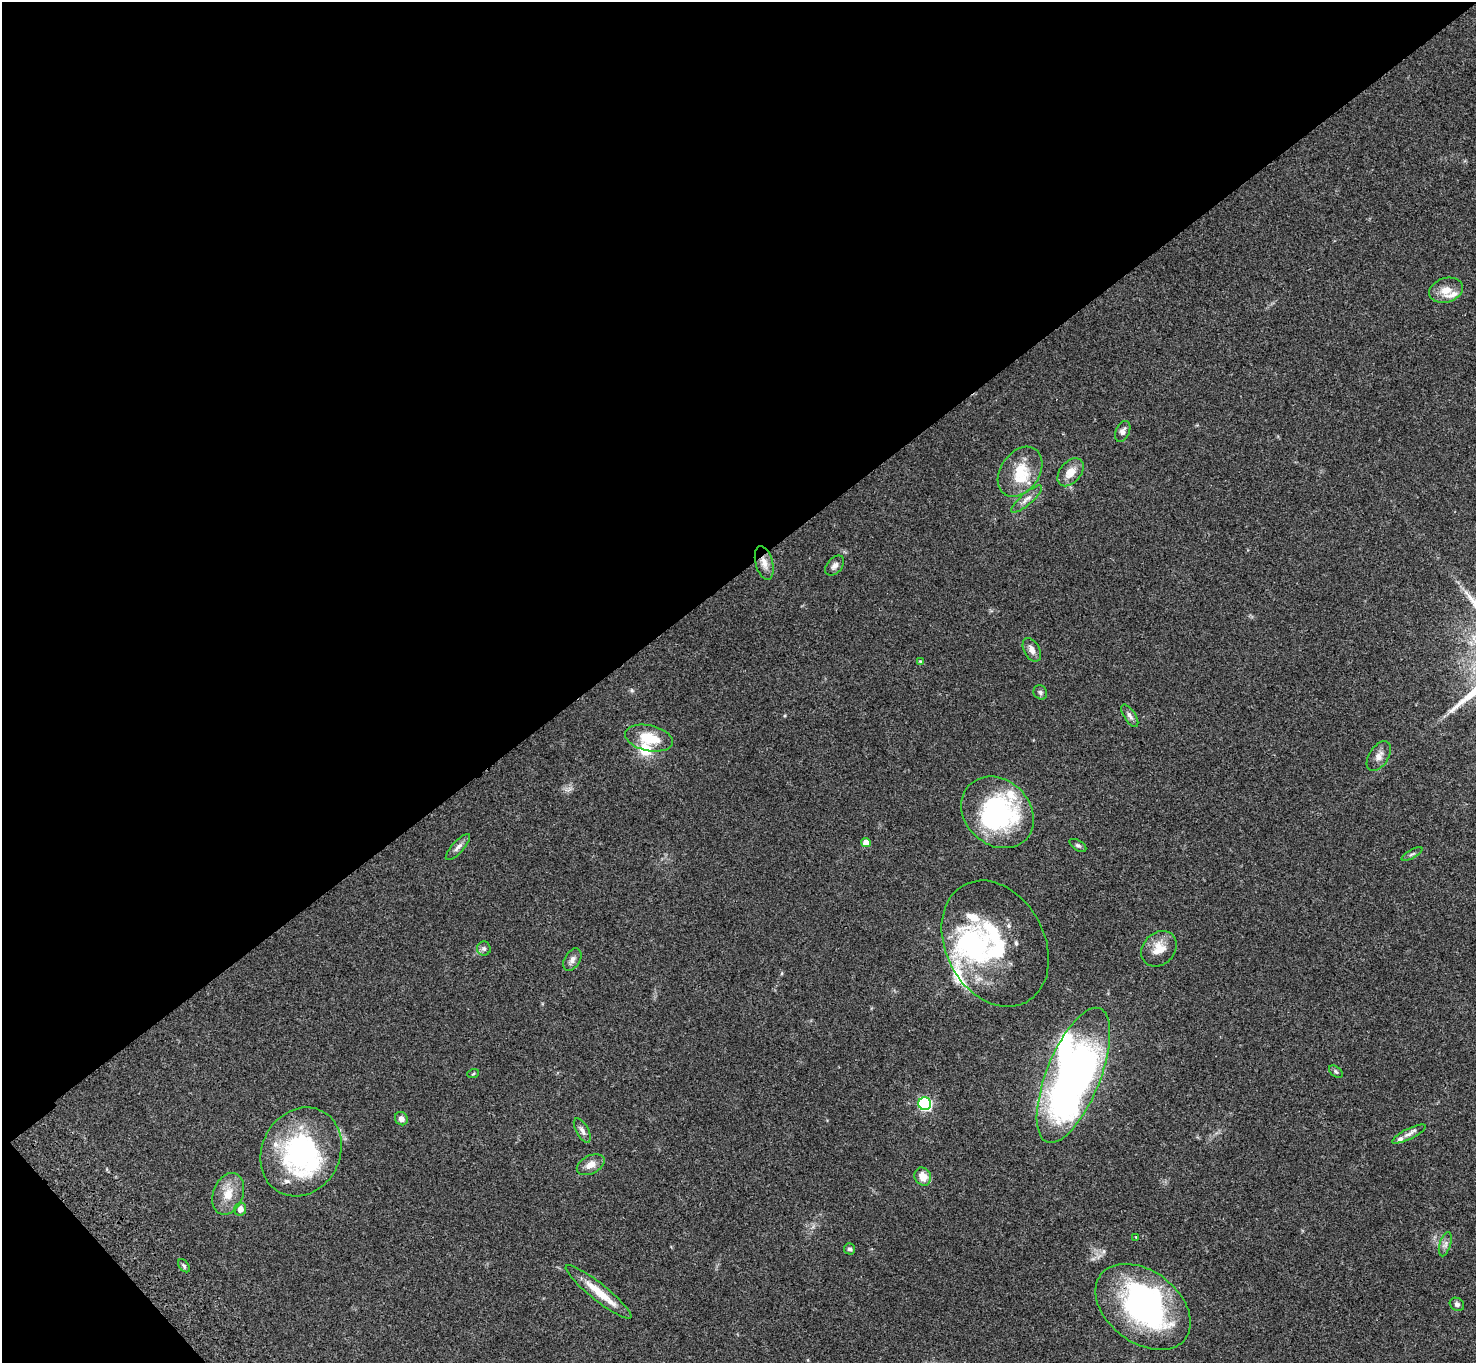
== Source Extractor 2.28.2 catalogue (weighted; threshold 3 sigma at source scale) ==
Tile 5 of 4 x 4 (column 1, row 2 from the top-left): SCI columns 104-1577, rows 3106-4466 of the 6099 x 6072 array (HDU 1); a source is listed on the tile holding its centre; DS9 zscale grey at full resolution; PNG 1478 x 1365 px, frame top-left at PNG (2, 2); each listed source drawn as its Kron ellipse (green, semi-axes under 4 px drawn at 4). Shown black and unused: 43% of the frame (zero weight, under 3 of 4 exposures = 6% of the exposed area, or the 3 px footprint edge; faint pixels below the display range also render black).
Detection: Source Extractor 2.28.2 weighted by HDU 2 'WHT'; one run over the whole footprint, this tile lists its part. Background 0.0459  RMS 0.0051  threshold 0.0231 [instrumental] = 3 sigma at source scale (4.5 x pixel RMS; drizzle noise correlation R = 1.50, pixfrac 1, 0.05/0.05 arcsec/px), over >= 5 px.
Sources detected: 56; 5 inside a brighter object's white glare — neither listed nor drawn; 10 inside a brighter listed object's ellipse — not listed separately; the other 41 listed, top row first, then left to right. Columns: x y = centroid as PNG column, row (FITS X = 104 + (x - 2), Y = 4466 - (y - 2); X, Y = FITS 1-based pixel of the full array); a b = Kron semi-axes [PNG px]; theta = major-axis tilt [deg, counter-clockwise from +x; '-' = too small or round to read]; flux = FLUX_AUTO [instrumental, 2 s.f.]
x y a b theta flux
1446 290 17 12 17 6.1
1123 431 11 7 65 2
1020 472 27 19 55 14
1070 472 16 10 50 6
1026 499 20 6 41 3.1
764 563 17 8 -75 4.2
835 566 11 7 50 2.2
1032 650 13 7 -61 2.8
920 661 3 3 - 0.36
1040 692 7 6 - 1.2
1130 716 13 5 -57 1.8
649 738 24 13 -12 14
1379 756 17 9 57 3.4
997 812 39 32 -43 66
866 843 5 4 - 4.4
1078 845 9 5 -31 1.1
458 847 17 6 48 2.3
1412 854 12 3 28 0.91
995 944 66 49 -62 62
484 949 7 7 - 1.4
1159 949 19 15 46 8.3
572 960 12 7 58 2.4
1336 1072 8 5 -40 0.88
473 1074 6 3 19 0.54
1073 1075 72 27 68 240
925 1104 6 6 - 67
401 1119 7 6 - 2.3
582 1131 13 6 -61 2.1
1409 1134 18 5 26 2.5
301 1152 46 39 62 80
591 1165 15 9 27 4.3
923 1177 9 8 - 5.4
228 1194 21 15 68 8.5
240 1209 6 6 - 2.9
1136 1237 3 3 - 0.36
1445 1244 12 5 73 1.9
849 1249 5 5 - 1.1
184 1266 7 4 -54 0.95
599 1292 41 8 -39 12
1457 1304 7 6 - 1.4
1143 1307 53 36 -37 110
Overlapping masked pixels (flux is a lower limit): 1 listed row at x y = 764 563